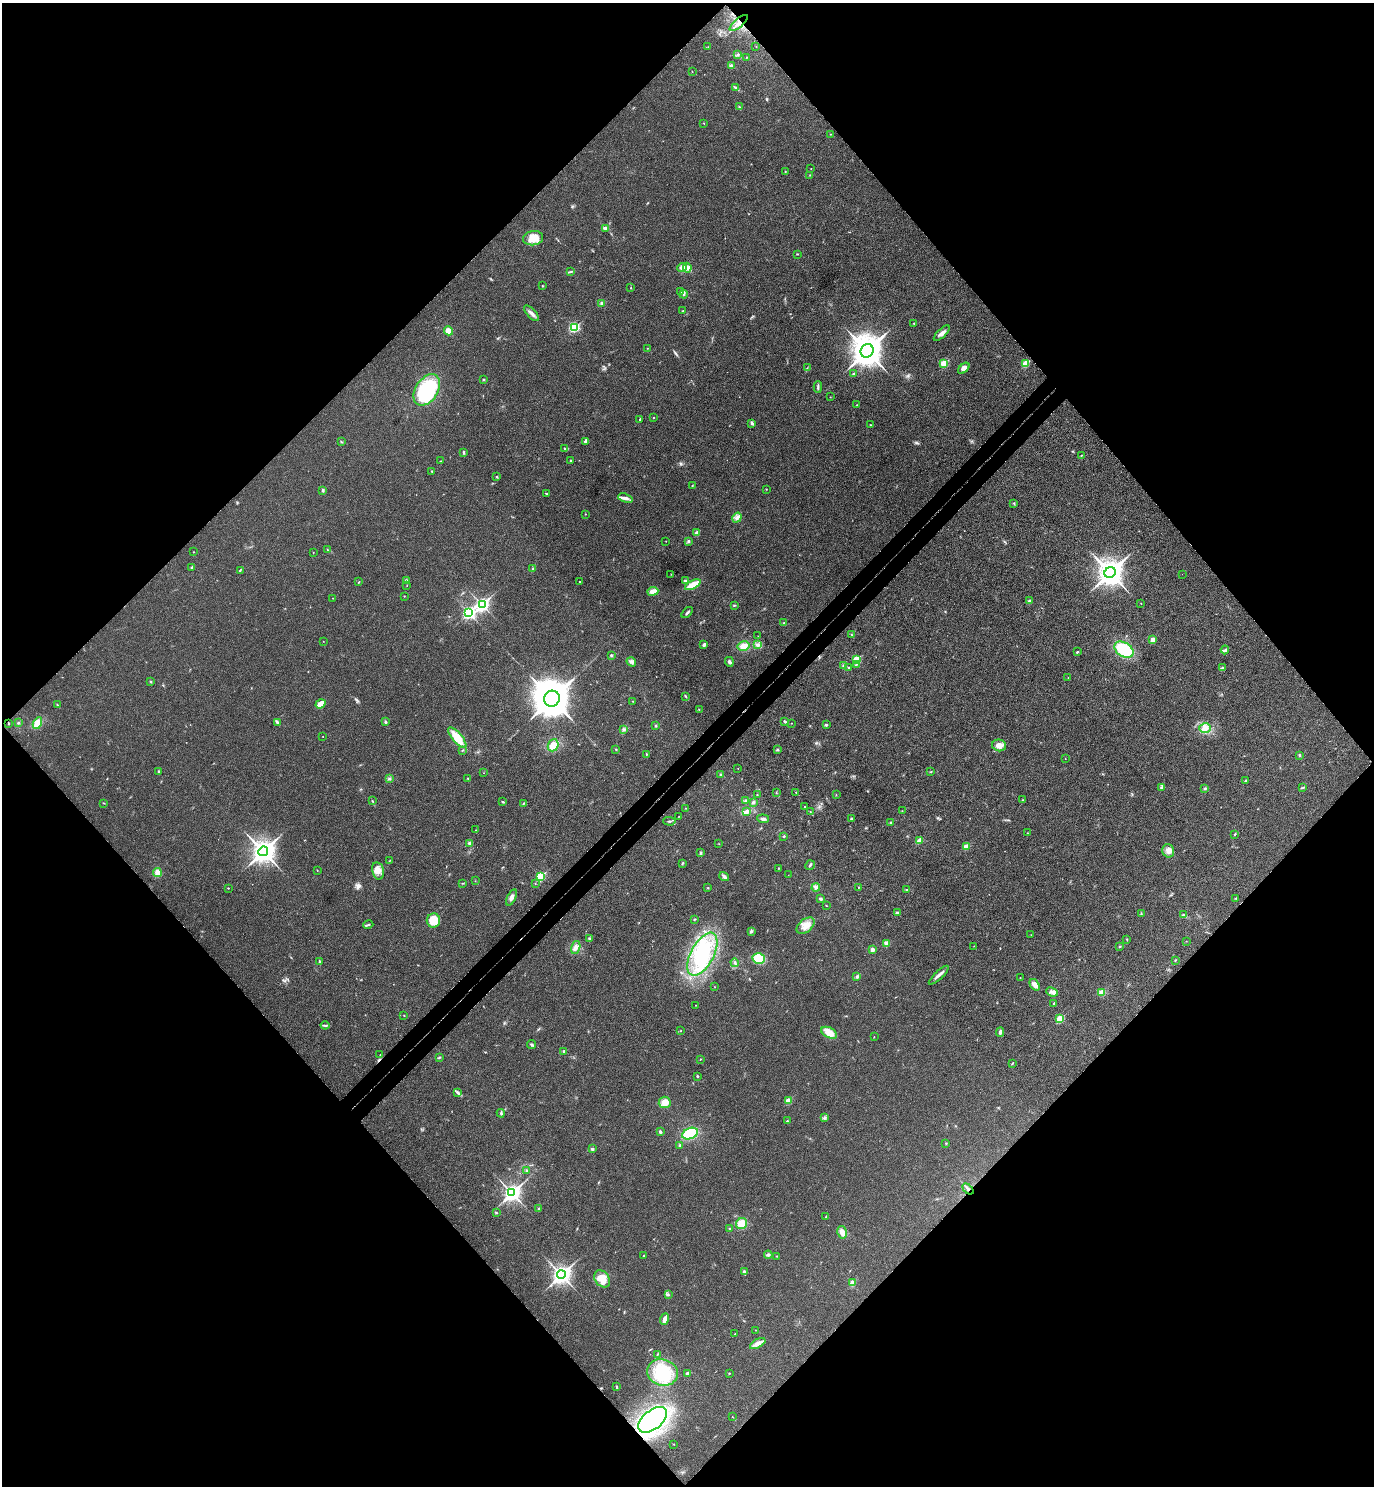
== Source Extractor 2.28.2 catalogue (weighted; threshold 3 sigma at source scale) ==
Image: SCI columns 200-5685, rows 48-5982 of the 6024 x 6027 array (HDU 1 of 3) = the unmasked area's bounding box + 8 px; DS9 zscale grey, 4 x 4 block average (1 PNG px = mean of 4 x 4 image px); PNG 1376 x 1488 px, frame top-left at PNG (2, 3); each listed source drawn as its Kron ellipse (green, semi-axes under 4 px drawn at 4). Shown black and unused: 51% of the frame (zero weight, under 3 of 4 exposures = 6% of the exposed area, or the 3 px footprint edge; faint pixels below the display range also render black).
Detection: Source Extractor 2.28.2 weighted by HDU 2 'WHT'. Background 0.0284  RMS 0.0063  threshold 0.0283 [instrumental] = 3 sigma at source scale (4.5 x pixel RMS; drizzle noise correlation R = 1.50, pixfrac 1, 0.05/0.05 arcsec/px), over >= 5 px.
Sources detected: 300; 2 cosmic-ray / hot-pixel residue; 2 long thin detections or spike segments (spike, bleed or trail) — neither listed nor drawn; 3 coinciding with a brighter row at this scale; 4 inside a brighter listed object's ellipse — not listed separately; the other 289 listed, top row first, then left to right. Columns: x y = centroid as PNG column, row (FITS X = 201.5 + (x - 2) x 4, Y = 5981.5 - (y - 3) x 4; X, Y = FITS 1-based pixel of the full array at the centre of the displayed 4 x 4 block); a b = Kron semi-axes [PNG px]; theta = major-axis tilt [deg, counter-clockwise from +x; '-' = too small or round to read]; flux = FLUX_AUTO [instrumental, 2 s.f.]
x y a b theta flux
739 23 11 3 41 24
756 46 2 2 - 0.73
708 47 2 2 - 1.2
738 55 2 2 - 2.5
747 57 2 2 - 1.4
732 66 4 2 - 4.5
692 71 2 2 - 1.4
736 88 4 2 - 5.2
739 107 2 2 - 2.2
704 123 2 2 - 1.7
831 134 2 2 - 1.3
811 169 2 2 - 1.1
785 171 2 2 - 1.8
810 175 2 2 - 1.3
605 228 4 3 - 6.7
533 238 10 7 7 42
797 254 2 2 - 2.7
682 267 5 4 - 21
687 268 5 3 - 9.3
570 272 4 2 - 4.4
542 286 2 2 - 2
631 288 3 2 - 1.5
681 291 3 3 - 5.3
684 294 4 2 - 3.5
602 303 2 2 - 13
683 311 3 2 - 2.1
531 313 10 3 -47 15
914 323 2 2 - 2.5
574 327 3 2 - 260
448 331 4 3 - 31
942 333 10 3 44 15
647 348 2 2 - 1
867 351 7 6 - 6100
944 364 2 2 - 150
1026 364 2 2 - 140
807 368 2 2 - 2.3
964 368 7 4 43 17
853 374 2 2 - 15
483 380 2 2 - 3.3
818 387 6 2 88 6.1
427 390 17 11 56 290
830 397 2 2 - 0.94
857 405 2 2 - 0.97
653 418 2 2 - 3.6
640 419 3 2 - 3.2
752 423 4 2 - 6.7
870 425 2 2 - 1.3
586 441 4 3 - 10
342 442 2 2 - 2.1
565 448 2 2 - 3.1
464 452 2 2 - 4.8
1081 455 3 2 - 2
571 460 2 2 - 2.7
440 461 2 2 - 1.2
432 471 2 2 - 2.1
497 477 2 2 - 3.2
692 486 2 2 - 2.5
766 489 2 2 - 1.8
323 490 3 2 - 5.2
546 493 3 2 - 2.4
625 498 7 3 -18 13
1014 503 3 2 - 2.5
586 514 2 2 - 1.2
737 518 5 3 - 16
697 533 3 2 - 14
666 541 2 2 - 0.99
688 541 3 3 - 5.9
327 550 2 2 - 1.5
193 552 2 2 - 1.7
313 552 2 2 - 1.6
192 567 2 2 - 6.2
533 568 2 2 - 1.4
240 570 4 2 - 2.6
1110 573 6 5 - 4000
671 574 2 2 - 1.3
1182 574 2 2 - 0.53
407 580 3 2 - 6.2
685 581 3 3 - 9.9
359 582 3 2 - 2.3
580 582 2 2 - 3.1
693 585 8 3 27 81
407 586 2 2 - 1
653 591 5 4 - 27
404 596 2 2 - 1.7
333 598 2 2 - 2
1029 601 3 3 - 6.8
1141 603 2 2 - 0.98
482 605 3 3 - 1100
734 605 3 2 - 3.4
687 612 7 2 46 6.5
468 613 3 2 - 680
784 623 3 2 - 2.1
852 635 3 2 - 2
758 636 2 2 - 0.88
1153 640 2 2 - 53
323 641 2 2 - 0.82
704 645 3 3 - 11
758 645 3 3 - 8.3
743 646 6 5 - 31
1124 650 10 7 -31 160
1225 650 4 3 - 6.8
1077 652 3 2 - 3.9
611 655 3 2 - 4.4
856 659 2 2 - 150
631 662 5 2 - 6.4
729 662 5 3 - 8.6
856 665 3 2 - 5
844 666 2 2 - 10
849 668 2 2 - 2.3
1222 668 3 2 - 5.9
1068 678 2 2 - 0.92
150 682 2 2 - 2.1
685 696 3 2 - 2.8
552 699 8 7 - 10000
632 701 2 2 - 1.1
320 704 5 3 - 39
57 705 3 2 - 1.9
699 709 2 2 - 1.4
785 721 3 2 - 5.8
18 722 2 2 - 3.4
277 722 4 2 - 4.9
385 722 3 2 - 6
9 723 2 2 - 2.5
37 723 6 4 61 53
791 723 2 2 - 1.3
826 725 3 2 - 4.9
656 726 2 2 - 3.7
1205 728 6 5 - 19
624 729 3 2 - 4.7
323 736 2 2 - 1.1
457 738 13 5 -50 67
553 745 6 5 - 44
999 745 7 6 - 26
616 749 2 2 - 2
462 750 2 2 - 2
778 750 3 2 - 3.2
646 754 3 2 - 2.4
1300 755 2 2 - 4.6
1065 759 2 2 - 1
738 768 2 2 - 1.1
159 772 3 2 - 6.5
931 772 2 2 - 2.3
484 773 2 2 - 0.85
720 774 2 2 - 2.9
468 778 2 2 - 1.9
389 779 3 3 - 4.9
1246 780 2 2 - 7.9
1161 787 4 2 - 5
1302 788 2 2 - 1.6
1205 789 3 2 - 4.9
776 793 2 2 - 1.9
796 793 2 2 - 1.3
757 795 2 2 - 3.7
836 795 2 2 - 1.6
746 800 3 2 - 3.9
1022 800 2 2 - 1.5
372 801 3 2 - 2.4
503 802 3 2 - 3.1
753 802 3 2 - 4.3
104 803 2 2 - 1.8
523 803 3 2 - 2.7
804 807 2 2 - 2.3
686 808 2 2 - 1.3
747 811 4 3 - 11
902 811 2 2 - 0.99
810 812 2 2 - 1.2
679 816 2 2 - 1.4
763 819 6 3 -6 8.7
851 819 3 2 - 3.7
669 821 6 2 -3 4.8
890 823 2 2 - 2.3
476 830 2 2 - 1.1
1028 833 2 2 - 1.6
1235 834 3 2 - 3.1
784 836 2 2 - 3.4
919 841 4 2 - 22
470 843 3 2 - 11
719 844 2 2 - 0.87
966 847 3 3 - 38
263 851 5 4 - 3100
1168 851 7 5 -75 21
700 853 3 2 - 6.1
390 860 2 2 - 1.3
682 863 3 2 - 2.9
810 865 5 2 - 5.2
779 868 2 2 - 2
317 870 2 2 - 1.5
378 871 8 6 -77 26
157 872 4 4 - 28
788 875 2 2 - 1.1
724 876 5 2 - 11
540 877 2 2 - 300
475 881 2 2 - 1
462 883 2 2 - 1.6
535 884 2 2 - 1.2
816 887 4 2 - 6.4
858 887 2 2 - 1.8
228 888 2 2 - 2.4
708 888 2 2 - 2.1
907 890 3 2 - 2.3
511 897 9 3 64 13
1236 898 3 2 - 2.3
820 899 3 3 - 5.5
826 905 3 2 - 1.5
897 913 2 2 - 25
1141 914 3 2 - 3.1
1183 915 3 3 - 4.4
694 919 3 2 - 2.6
433 920 7 6 - 68
368 925 5 2 - 8
805 926 10 6 40 34
751 931 3 3 - 5.9
1031 935 2 2 - 1.5
589 939 4 2 - 4.6
1127 939 2 2 - 1.6
1186 941 2 2 - 1.1
886 944 4 2 - 16
974 946 2 2 - 0.79
1120 946 3 2 - 2.6
576 947 7 4 73 16
872 950 3 3 - 12
702 954 23 11 62 170
759 958 6 5 - 110
1175 960 2 2 - 1.6
319 961 3 2 - 3.6
735 963 4 3 - 7.6
939 975 13 2 43 14
857 976 3 2 - 7.5
1020 978 2 2 - 1.1
1035 985 6 3 -54 23
715 987 2 2 - 0.95
1052 992 6 3 -22 14
1102 992 4 4 - 20
1054 1003 2 2 - 2.2
695 1005 2 2 - 0.94
404 1015 2 2 - 1.2
1060 1019 2 2 - 180
325 1025 4 2 - 5.7
681 1031 2 2 - 1.4
1000 1032 5 2 - 9.3
829 1033 8 5 -28 39
874 1037 2 2 - 1.4
531 1044 4 2 - 6.7
564 1051 2 2 - 7.8
380 1054 2 2 - 0.95
439 1057 3 2 - 3.8
700 1059 3 2 - 2.3
1012 1064 3 2 - 2.4
697 1076 3 2 - 3.8
458 1092 2 2 - 3.1
788 1100 2 2 - 83
665 1102 6 5 - 34
501 1113 4 2 - 5.1
824 1118 3 3 - 5.9
787 1121 2 2 - 3.6
660 1132 4 2 - 7.2
690 1134 8 5 23 160
946 1143 2 2 - 2.9
680 1146 3 2 - 6
592 1149 3 2 - 6.1
526 1170 2 2 - 2.7
968 1189 6 2 -42 6.6
512 1193 4 3 - 1600
539 1209 2 2 - 15
496 1213 2 2 - 2.5
826 1217 2 2 - 1.9
742 1224 6 5 - 48
730 1229 2 2 - 2.2
842 1232 6 4 -79 21
768 1255 4 3 - 5.5
644 1256 2 2 - 1.8
777 1256 2 2 - 3
744 1272 3 3 - 5.3
561 1275 4 3 - 1700
602 1279 9 7 -52 39
852 1283 2 2 - 78
668 1294 3 2 - 3.6
665 1319 6 3 73 19
755 1330 2 2 - 1.3
735 1334 2 2 - 2.1
758 1343 8 3 29 28
657 1354 3 2 - 2.5
662 1372 15 13 -17 180
729 1373 2 2 - 3.5
688 1374 4 3 - 8.9
617 1387 3 2 - 3.9
732 1417 2 2 - 1
652 1420 17 9 38 690
674 1444 2 2 - 1.6
Overlapping masked pixels (flux is a lower limit): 2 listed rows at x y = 739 23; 968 1189
Diffuse or blended objects may show on this block-average render without a row.